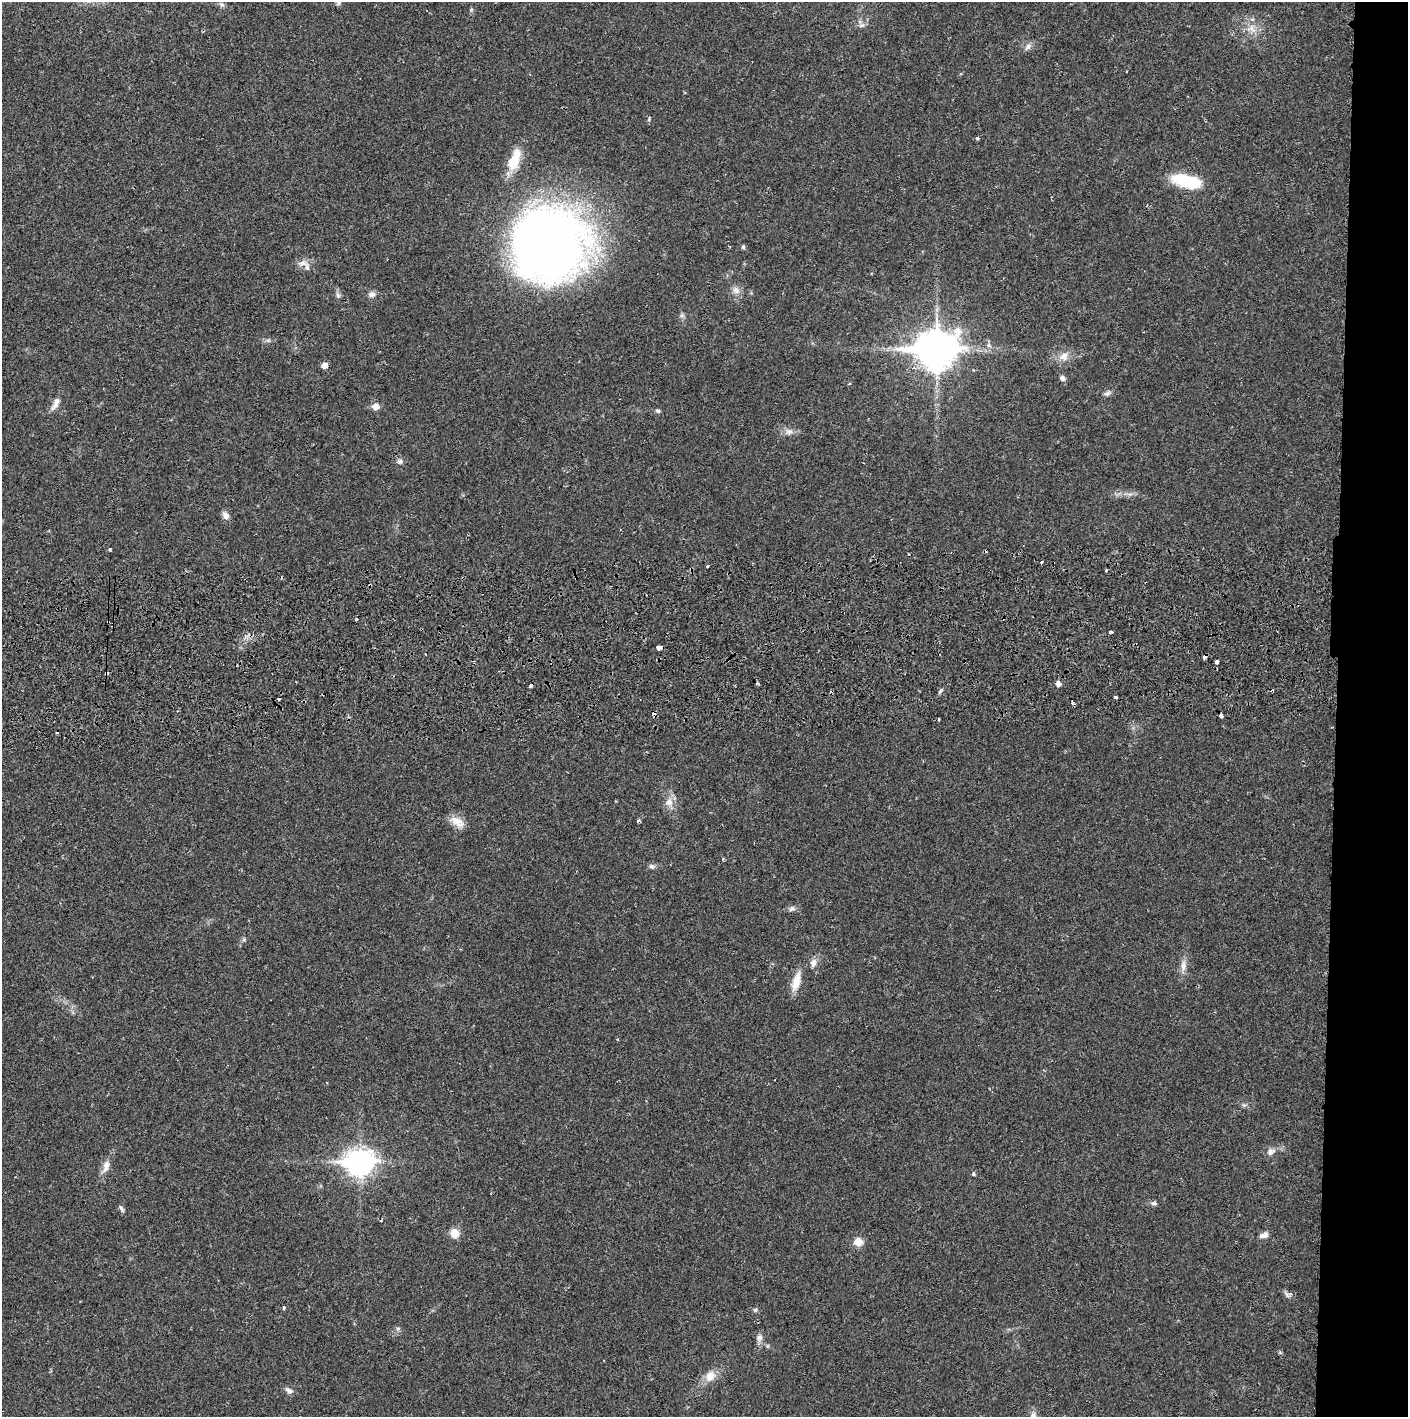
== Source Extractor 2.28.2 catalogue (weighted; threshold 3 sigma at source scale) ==
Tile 6 of 3 x 3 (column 3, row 2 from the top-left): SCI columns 2817-4222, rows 1471-2885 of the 4229 x 4358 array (HDU 1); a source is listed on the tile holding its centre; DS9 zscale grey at full resolution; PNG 1410 x 1419 px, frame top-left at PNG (2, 2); no overlay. Shown black and unused: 5% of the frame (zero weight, under 2 of 3 exposures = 3% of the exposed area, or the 3 px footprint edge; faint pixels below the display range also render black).
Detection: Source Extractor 2.28.2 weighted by HDU 2 'WHT'; one run over the whole footprint, this tile lists its part. Background 0.0209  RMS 0.0035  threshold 0.0156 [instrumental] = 3 sigma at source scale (4.5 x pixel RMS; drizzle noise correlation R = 1.50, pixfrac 1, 0.05/0.05 arcsec/px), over >= 5 px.
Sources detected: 72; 1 inside a brighter object's white glare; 8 cosmic-ray / hot-pixel residue — not listed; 1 inside a brighter listed object's ellipse — not listed separately; the other 62 listed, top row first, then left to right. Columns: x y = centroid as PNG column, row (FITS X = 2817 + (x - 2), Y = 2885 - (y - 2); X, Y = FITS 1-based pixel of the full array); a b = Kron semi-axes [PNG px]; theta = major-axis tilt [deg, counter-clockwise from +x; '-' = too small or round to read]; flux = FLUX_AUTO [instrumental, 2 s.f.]
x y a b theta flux
222 4 7 6 - 0.81
862 25 9 5 28 1
1251 29 13 8 -5 2.8
1028 47 11 6 57 1.2
649 119 6 4 72 0.42
978 138 5 3 - 0.4
514 160 28 12 70 8.6
1183 180 25 13 -13 14
548 244 72 69 40 270
743 247 6 5 - 0.53
302 263 14 8 10 2.1
736 290 11 9 -41 1.9
372 294 9 7 19 1.3
338 295 7 5 -68 0.85
936 350 16 13 5 730
1064 356 13 11 36 3.1
324 366 5 5 - 2.4
1062 378 8 6 -47 1
1108 393 9 6 11 1
55 403 18 7 64 2.4
376 406 6 5 - 3.6
658 411 7 5 -24 0.69
789 431 10 8 9 1.7
400 461 8 7 - 0.98
226 516 10 8 -51 1.7
110 549 4 3 - 0.8
1041 562 3 3 - 1.6
707 566 3 3 - 0.61
1106 570 3 3 - 0.49
356 619 3 3 - 0.98
1111 632 4 3 - 1.9
659 648 5 4 - 4.3
1204 657 4 3 - 1.6
1217 662 3 3 - 13
106 673 4 3 - 1.2
1058 684 5 5 - 1.6
1115 697 3 3 - 1.2
1221 716 4 3 - 2.5
939 719 4 2 - 0.38
669 802 11 10 - 2.6
457 822 21 10 -31 3.7
652 866 9 6 -14 0.91
792 909 10 6 22 1.1
813 963 10 8 70 1.9
1183 966 13 8 82 2.3
796 981 23 9 74 4.9
1271 1152 12 8 33 1.8
360 1162 11 9 4 330
106 1166 16 8 74 2.8
973 1174 5 4 - 0.61
1154 1203 8 5 -1 0.85
121 1209 10 4 -56 0.79
455 1233 9 8 - 3.9
1264 1235 11 7 14 1.6
858 1242 9 8 - 3.4
1287 1294 7 6 - 0.89
284 1308 4 3 - 0.87
755 1310 5 5 - 0.6
398 1328 6 4 19 0.53
759 1337 9 8 - 1.5
710 1376 16 12 56 3.9
289 1391 12 7 -33 1.4
Overlapping masked pixels (flux is a lower limit): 4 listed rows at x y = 659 648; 1204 657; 106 673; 1221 716